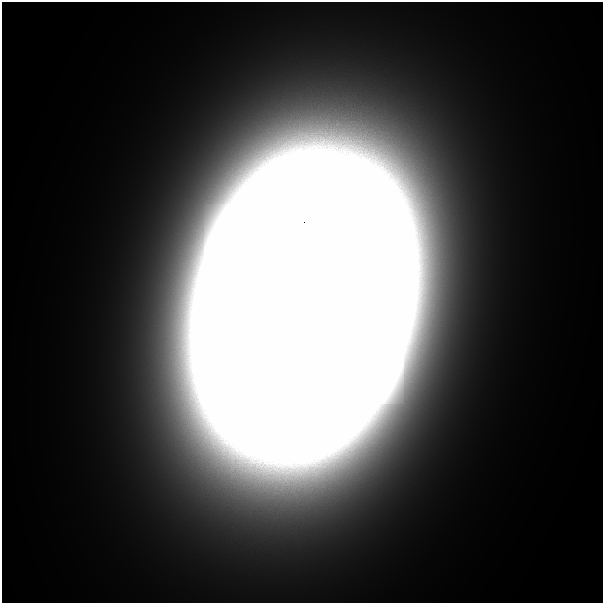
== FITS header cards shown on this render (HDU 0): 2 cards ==
NAXIS1  =                  601
NAXIS2  =                  601

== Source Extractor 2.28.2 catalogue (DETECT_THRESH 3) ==
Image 601 x 601 px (HDU 0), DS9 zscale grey, 1 PNG px = 1 image px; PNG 605 x 605 px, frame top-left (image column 1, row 601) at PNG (2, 2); no overlay
Background 4.81e-12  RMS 2.3e-12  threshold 6.80e-12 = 3 sigma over >= 5 px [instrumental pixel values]
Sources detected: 3; all 3 listed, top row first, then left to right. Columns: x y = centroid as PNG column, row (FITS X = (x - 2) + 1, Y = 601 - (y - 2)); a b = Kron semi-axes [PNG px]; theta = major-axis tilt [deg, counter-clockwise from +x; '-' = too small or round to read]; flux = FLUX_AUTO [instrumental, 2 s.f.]
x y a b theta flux
330 87 12 4 -22 9.0e-10
302 142 9 4 8 5.8e-10
304 303 17 13 77 2.7e+01